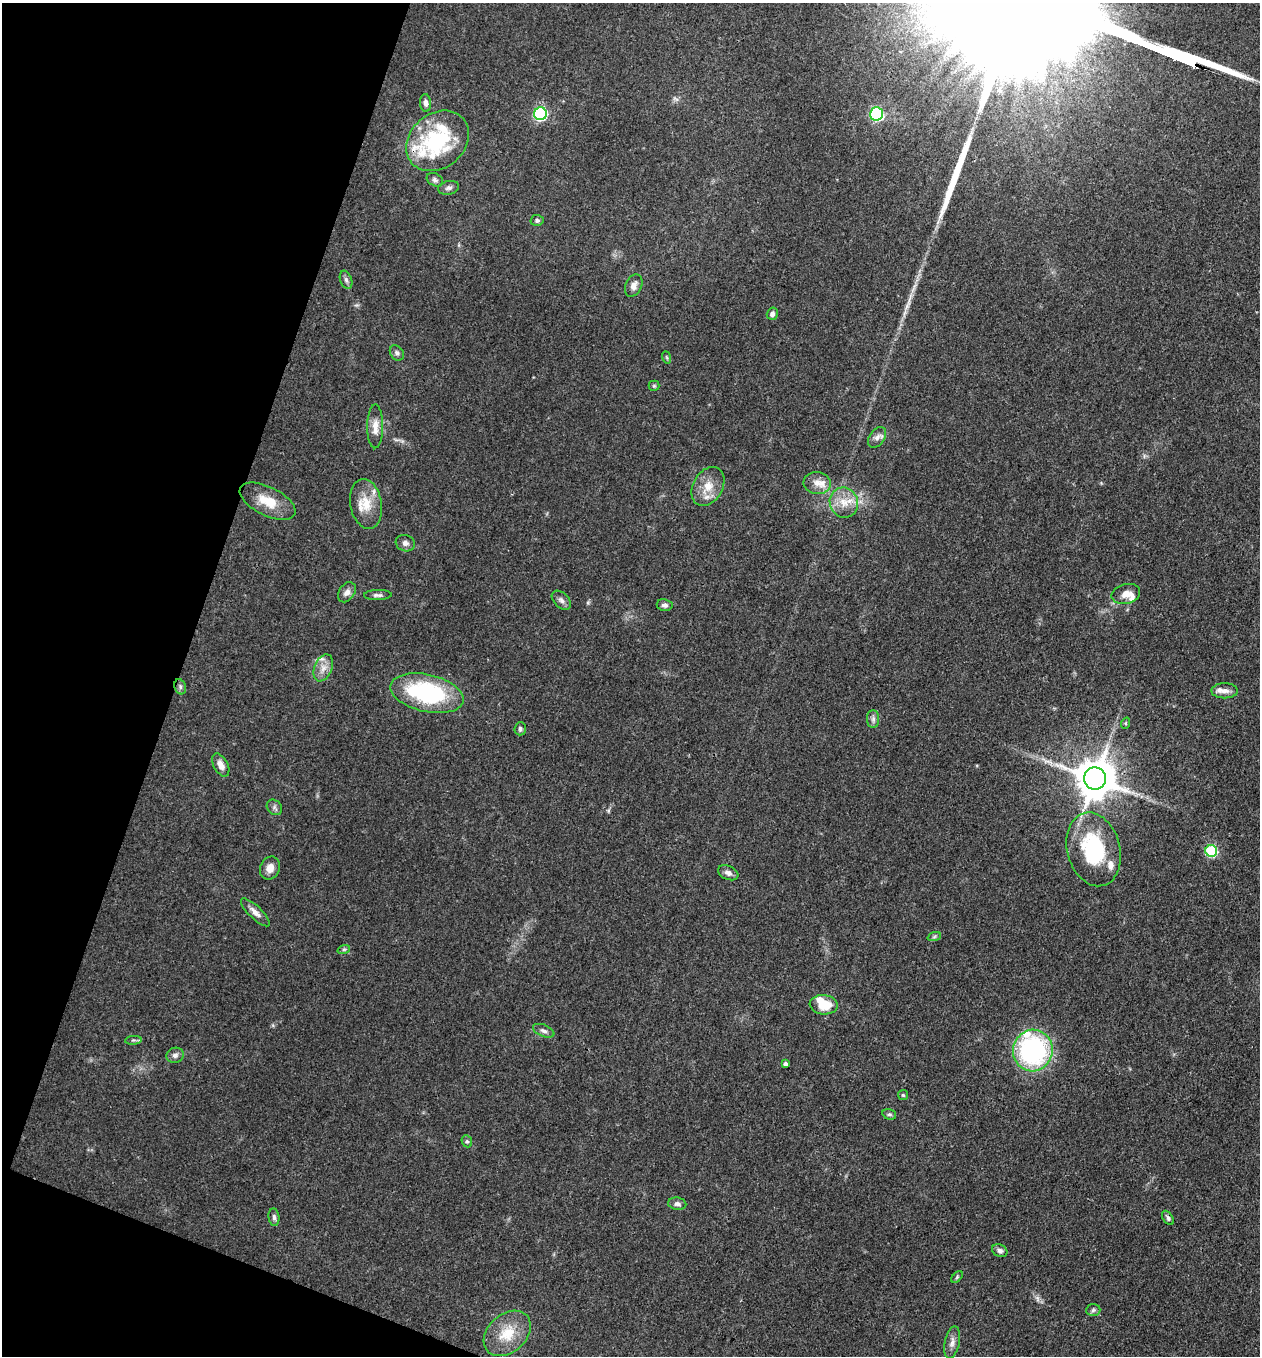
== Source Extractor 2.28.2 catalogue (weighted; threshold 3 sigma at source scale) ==
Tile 9 of 4 x 4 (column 1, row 3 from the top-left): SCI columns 131-1388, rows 1356-2709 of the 5425 x 5418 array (HDU 1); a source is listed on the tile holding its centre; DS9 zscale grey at full resolution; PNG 1262 x 1358 px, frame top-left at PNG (2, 3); each listed source drawn as its Kron ellipse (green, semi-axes under 4 px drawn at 4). Shown black and unused: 17% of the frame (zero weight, under 3 of 4 exposures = <1% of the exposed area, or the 3 px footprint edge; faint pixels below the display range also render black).
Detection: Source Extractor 2.28.2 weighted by HDU 2 'WHT'; one run over the whole footprint, this tile lists its part. Background 0.0712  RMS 0.0054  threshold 0.0241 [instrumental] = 3 sigma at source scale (4.5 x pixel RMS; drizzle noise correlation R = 1.50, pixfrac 1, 0.05/0.05 arcsec/px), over >= 5 px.
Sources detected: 69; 2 long thin detections or spike segments (spike, bleed or trail) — neither listed nor drawn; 7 inside a brighter listed object's ellipse — not listed separately; the other 60 listed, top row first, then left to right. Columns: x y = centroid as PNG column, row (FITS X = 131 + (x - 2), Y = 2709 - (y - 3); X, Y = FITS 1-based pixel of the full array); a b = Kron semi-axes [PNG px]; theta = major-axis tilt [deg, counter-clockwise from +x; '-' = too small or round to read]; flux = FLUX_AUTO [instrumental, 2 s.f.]
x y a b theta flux
425 103 9 5 -85 2.1
540 114 6 6 - 78
877 114 6 6 - 69
437 141 34 27 41 56
435 180 9 6 -28 1.5
448 188 11 6 12 1.8
537 220 6 5 - 1.3
346 280 9 6 -69 1.6
634 286 12 8 65 3.5
772 314 6 5 - 2
397 353 8 6 -53 1.6
666 357 6 4 -70 0.74
654 386 5 5 - 0.75
375 426 22 8 90 6
877 437 11 7 54 2.6
817 483 14 11 -7 4.9
708 486 21 15 60 9.5
268 501 30 14 -26 12
844 503 15 14 - 8.5
366 504 25 15 -80 12
405 543 10 8 -19 2.2
347 592 11 7 56 3
1126 594 14 10 13 4.6
378 595 14 5 2 1.8
561 600 11 7 -45 2.1
665 605 8 6 -8 1.9
323 668 14 9 66 4.5
180 687 8 5 -70 1.4
1225 691 13 7 0 3.3
427 693 37 18 -12 65
873 719 9 6 90 1.7
1126 723 6 3 71 0.61
520 729 7 5 87 1.2
221 765 12 7 -62 4.1
1095 778 11 11 - 1900
274 807 8 7 - 1.6
1094 849 37 26 -74 46
1211 851 6 6 - 47
270 868 12 9 66 4.4
728 873 10 7 -23 2.5
255 912 19 6 -43 3.7
934 937 7 4 19 1
344 949 6 4 19 0.83
824 1005 14 9 -5 13
544 1031 11 5 -23 2
133 1040 8 3 5 0.88
1033 1051 21 20 - 90
175 1055 9 7 16 2.1
785 1064 4 3 - 1.6
903 1095 5 5 - 0.73
889 1114 7 5 -15 1
467 1141 6 5 - 1
677 1204 9 6 -9 1.8
274 1217 9 5 -83 1.5
1168 1218 8 4 -57 1.4
1000 1251 8 6 -28 1.9
957 1277 7 4 46 0.85
1093 1310 7 6 - 1.3
507 1333 26 19 41 15
952 1342 16 7 78 3.3
Overlapping masked pixels (flux is a lower limit): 2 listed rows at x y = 437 141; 1095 778